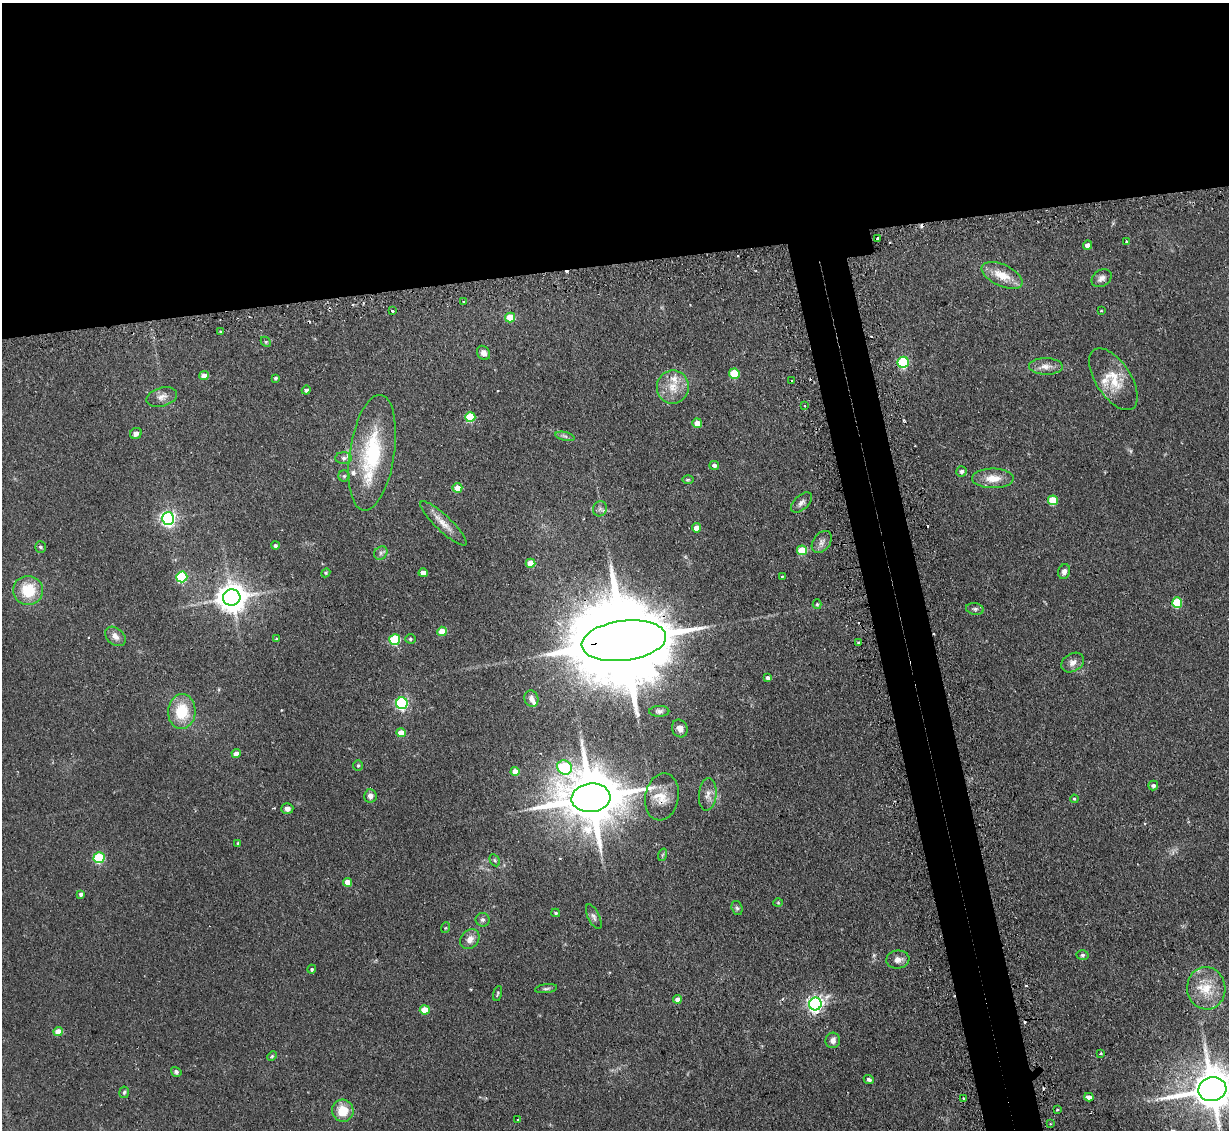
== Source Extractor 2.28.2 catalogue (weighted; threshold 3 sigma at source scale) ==
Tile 2 of 4 x 4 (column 2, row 1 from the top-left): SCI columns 1260-2486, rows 3541-4668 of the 4972 x 4943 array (HDU 1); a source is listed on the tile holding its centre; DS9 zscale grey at full resolution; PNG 1231 x 1132 px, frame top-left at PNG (2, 3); each listed source drawn as its Kron ellipse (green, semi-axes under 4 px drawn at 4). Shown black and unused: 27% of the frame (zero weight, under 2 of 3 exposures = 4% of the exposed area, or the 3 px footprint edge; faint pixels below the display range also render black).
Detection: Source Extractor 2.28.2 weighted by HDU 2 'WHT'; one run over the whole footprint, this tile lists its part. Background 0.137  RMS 0.0072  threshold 0.0322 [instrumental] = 3 sigma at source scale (4.5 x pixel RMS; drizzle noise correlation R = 1.50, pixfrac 1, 0.05/0.05 arcsec/px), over >= 5 px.
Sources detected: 137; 1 too faint to see at this stretch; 1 inside a brighter object's white glare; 10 cosmic-ray / hot-pixel residue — neither listed nor drawn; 6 inside a brighter listed object's ellipse — not listed separately; the other 119 listed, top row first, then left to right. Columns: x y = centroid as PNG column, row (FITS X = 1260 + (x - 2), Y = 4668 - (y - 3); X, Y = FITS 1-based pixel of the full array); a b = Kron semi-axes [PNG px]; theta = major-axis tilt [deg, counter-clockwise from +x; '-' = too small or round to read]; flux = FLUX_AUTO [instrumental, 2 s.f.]
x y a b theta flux
878 239 3 3 - 3.6
1127 241 3 2 - 0.7
1087 245 5 4 - 3.6
1002 275 22 11 -25 13
1102 278 11 8 33 3.4
463 302 3 2 - 1
392 311 3 2 - 1.4
1101 311 3 2 - 0.58
510 317 5 5 - 16
221 331 3 3 - 1.5
266 342 5 4 - 0.92
484 353 7 6 - 3.2
903 362 5 5 - 55
1046 366 17 8 -1 5.4
734 374 5 5 - 27
204 376 5 4 - 6
275 378 3 3 - 1.1
1113 379 35 17 -57 20
792 381 3 3 - 0.9
673 387 17 16 - 12
306 390 4 4 - 1.9
162 397 16 9 16 4.9
805 405 3 2 - 1
470 417 5 5 - 29
697 423 5 4 - 8.8
136 433 6 5 - 3.2
565 436 10 4 -13 1.6
372 453 58 22 81 58
344 458 8 5 -1 2.1
714 465 5 4 - 2.2
962 471 5 5 - 1.9
344 476 5 5 - 1.2
993 478 21 10 -1 10
688 480 6 4 1 0.89
457 488 5 5 - 8.6
1053 500 5 5 - 20
801 502 13 7 43 3.1
600 509 8 6 62 2.1
168 519 6 6 - 210
443 523 31 8 -44 7.8
697 528 5 4 - 7.7
822 542 12 8 52 3.7
275 545 4 4 - 1.5
40 547 5 5 - 1.3
802 550 5 5 - 24
381 553 7 6 - 1.9
530 563 5 4 - 11
1064 572 7 5 71 2.9
326 573 4 4 - 0.85
423 573 4 4 - 7.2
782 576 3 2 - 0.62
182 577 6 5 - 54
28 590 15 14 - 22
232 597 9 8 - 1000
1177 602 5 5 - 31
817 604 5 4 - 1.1
975 609 9 5 -9 1.8
442 631 5 4 - 14
115 636 12 8 -40 4
277 638 4 2 - 0.63
410 639 5 4 - 0.98
395 640 5 5 - 46
624 641 42 20 7 18000
859 643 4 3 - 2.6
1073 662 12 9 31 4.4
767 678 4 3 - 2.3
531 699 8 7 - 3
402 703 6 6 - 110
659 711 10 5 1 2.1
182 712 17 14 86 23
680 729 9 7 -63 3.5
401 733 4 4 - 11
236 754 4 4 - 5.9
358 765 5 5 - 0.95
565 767 8 6 -37 65
515 771 4 4 - 7.3
1153 785 5 4 - 2
708 794 16 8 84 4.9
370 796 6 6 - 2.9
662 797 24 16 79 12
591 798 19 14 6 4900
1074 799 4 3 - 0.78
287 809 6 5 - 3.1
238 843 4 3 - 0.93
662 855 6 4 70 0.87
99 858 5 5 - 56
495 860 6 4 -60 1.1
347 882 4 4 - 10
81 894 4 4 - 2.2
778 903 5 3 - 0.6
737 908 7 5 -73 1.4
556 913 4 3 - 0.93
594 917 13 5 -64 2.4
482 920 7 6 - 2.1
445 928 5 3 - 0.72
470 939 11 8 52 5
1083 955 6 4 3 1.2
898 959 11 9 9 4.4
312 969 5 4 - 1.2
1206 988 21 19 -82 19
546 989 11 4 7 1.5
498 993 8 3 73 0.98
677 999 4 4 - 3.2
815 1004 6 6 - 210
425 1010 5 4 - 17
58 1031 4 4 - 9.2
833 1040 8 7 - 3.2
1101 1054 3 2 - 0.6
272 1056 5 3 - 0.79
176 1072 5 4 - 1.5
869 1079 5 4 - 1.6
1212 1089 14 12 12 2600
124 1092 6 5 - 1.1
1089 1097 4 4 - 3.2
963 1098 3 2 - 0.95
1057 1110 3 2 - 0.79
343 1111 11 10 - 13
518 1120 3 2 - 0.58
1050 1124 3 2 - 0.6
Overlapping masked pixels (flux is a lower limit): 3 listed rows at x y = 624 641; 662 797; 1212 1089
Isophote crosses this tile's border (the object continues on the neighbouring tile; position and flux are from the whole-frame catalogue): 1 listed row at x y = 1212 1089